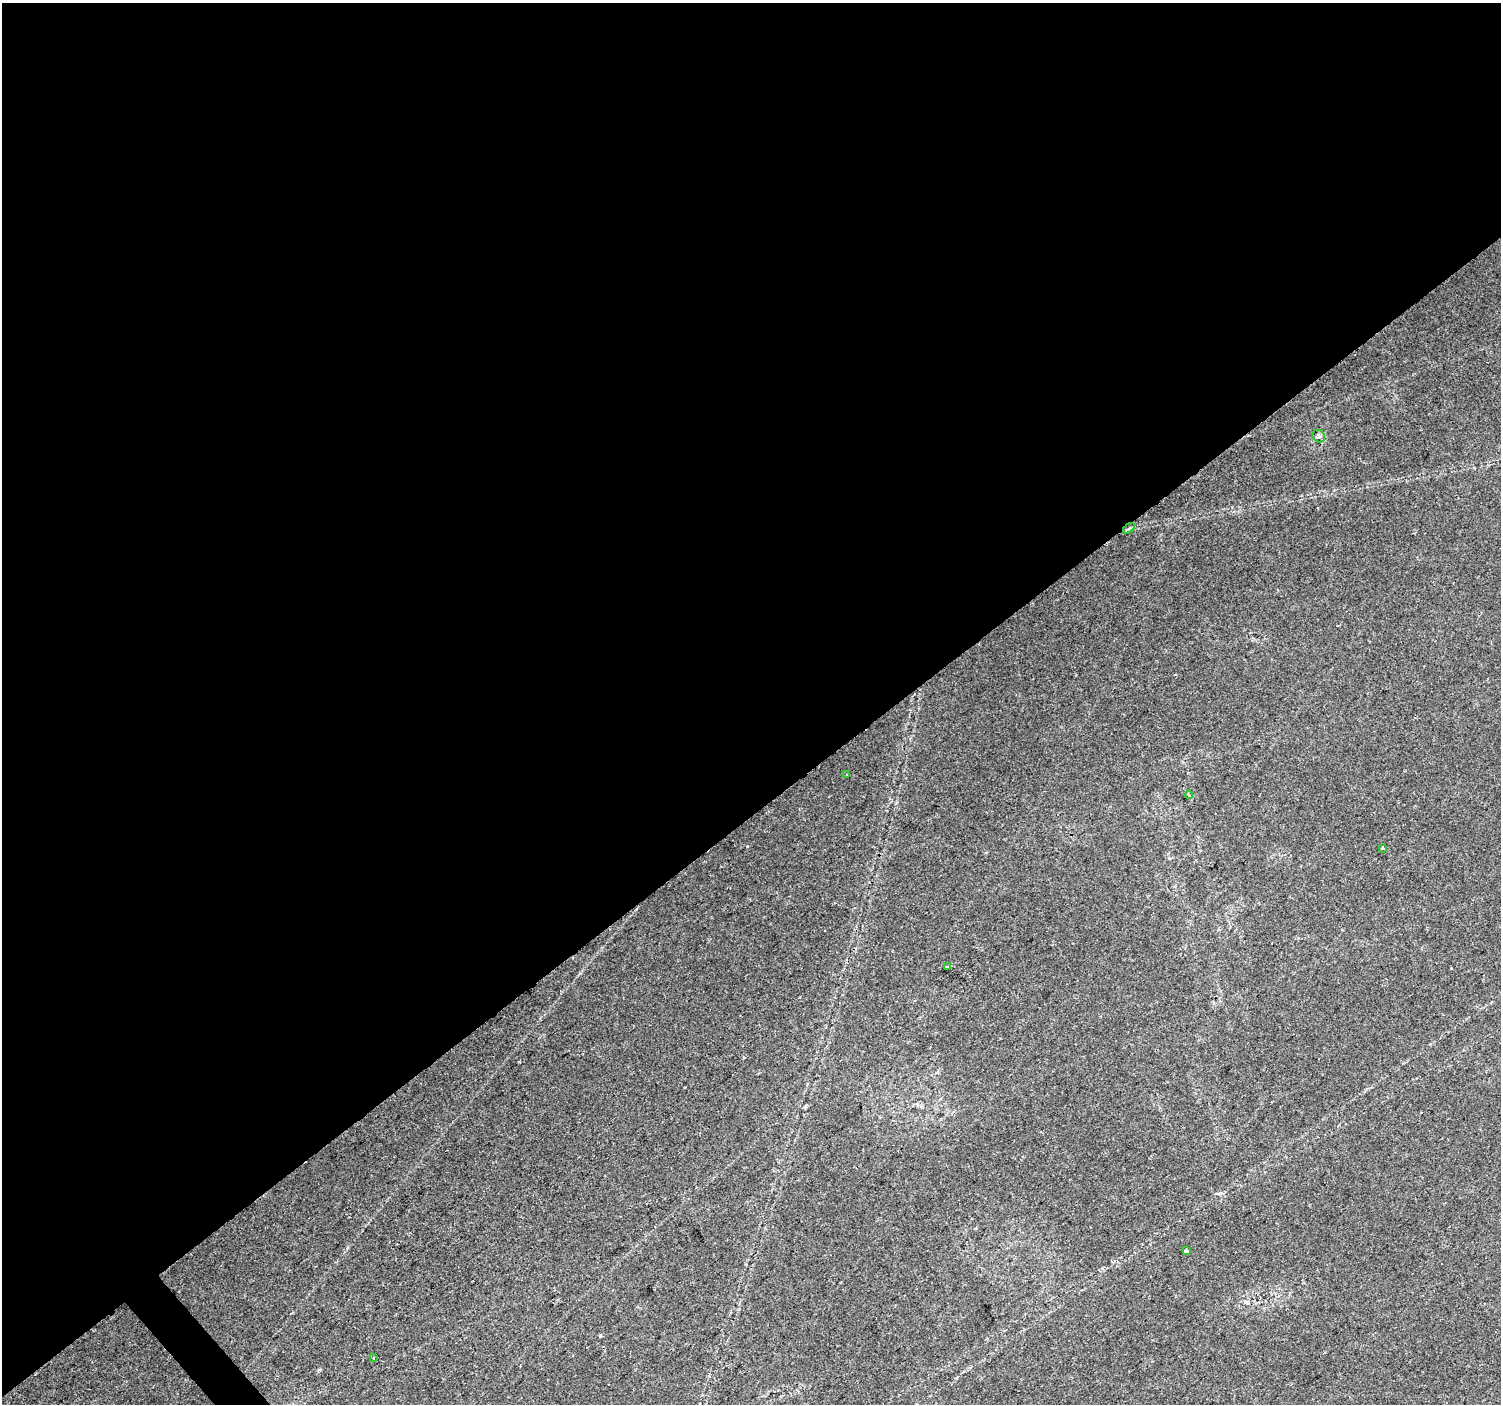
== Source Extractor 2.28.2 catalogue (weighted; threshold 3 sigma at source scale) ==
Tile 2 of 4 x 4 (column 2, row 1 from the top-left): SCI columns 1506-3004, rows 4412-5813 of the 6001 x 5954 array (HDU 1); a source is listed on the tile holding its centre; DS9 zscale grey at full resolution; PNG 1503 x 1406 px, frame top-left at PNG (2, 3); each listed source drawn as its Kron ellipse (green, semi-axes under 4 px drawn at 4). Shown black and unused: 58% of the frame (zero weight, under 2 of 3 exposures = <1% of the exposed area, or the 3 px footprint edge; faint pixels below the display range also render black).
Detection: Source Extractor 2.28.2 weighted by HDU 2 'WHT'; one run over the whole footprint, this tile lists its part. Background 0.0407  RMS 0.0037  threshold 0.0164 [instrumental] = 3 sigma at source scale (4.5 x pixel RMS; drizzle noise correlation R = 1.50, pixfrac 1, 0.0396/0.0396 arcsec/px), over >= 5 px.
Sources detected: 10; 2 cosmic-ray / hot-pixel residue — neither listed nor drawn; the other 8 listed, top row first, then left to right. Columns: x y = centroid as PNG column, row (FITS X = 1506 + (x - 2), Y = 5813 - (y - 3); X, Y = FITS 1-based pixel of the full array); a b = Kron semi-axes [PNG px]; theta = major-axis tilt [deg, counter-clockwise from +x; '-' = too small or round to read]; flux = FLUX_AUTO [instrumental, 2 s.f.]
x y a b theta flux
1319 436 7 6 - 0.77
1129 528 7 3 36 0.48
846 774 3 3 - 0.59
1189 795 4 3 - 0.43
1382 848 3 3 - 0.36
947 967 4 3 - 8.7
1186 1251 4 3 - 1.8
374 1357 3 3 - 0.91
Overlapping masked pixels (flux is a lower limit): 1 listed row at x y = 1129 528